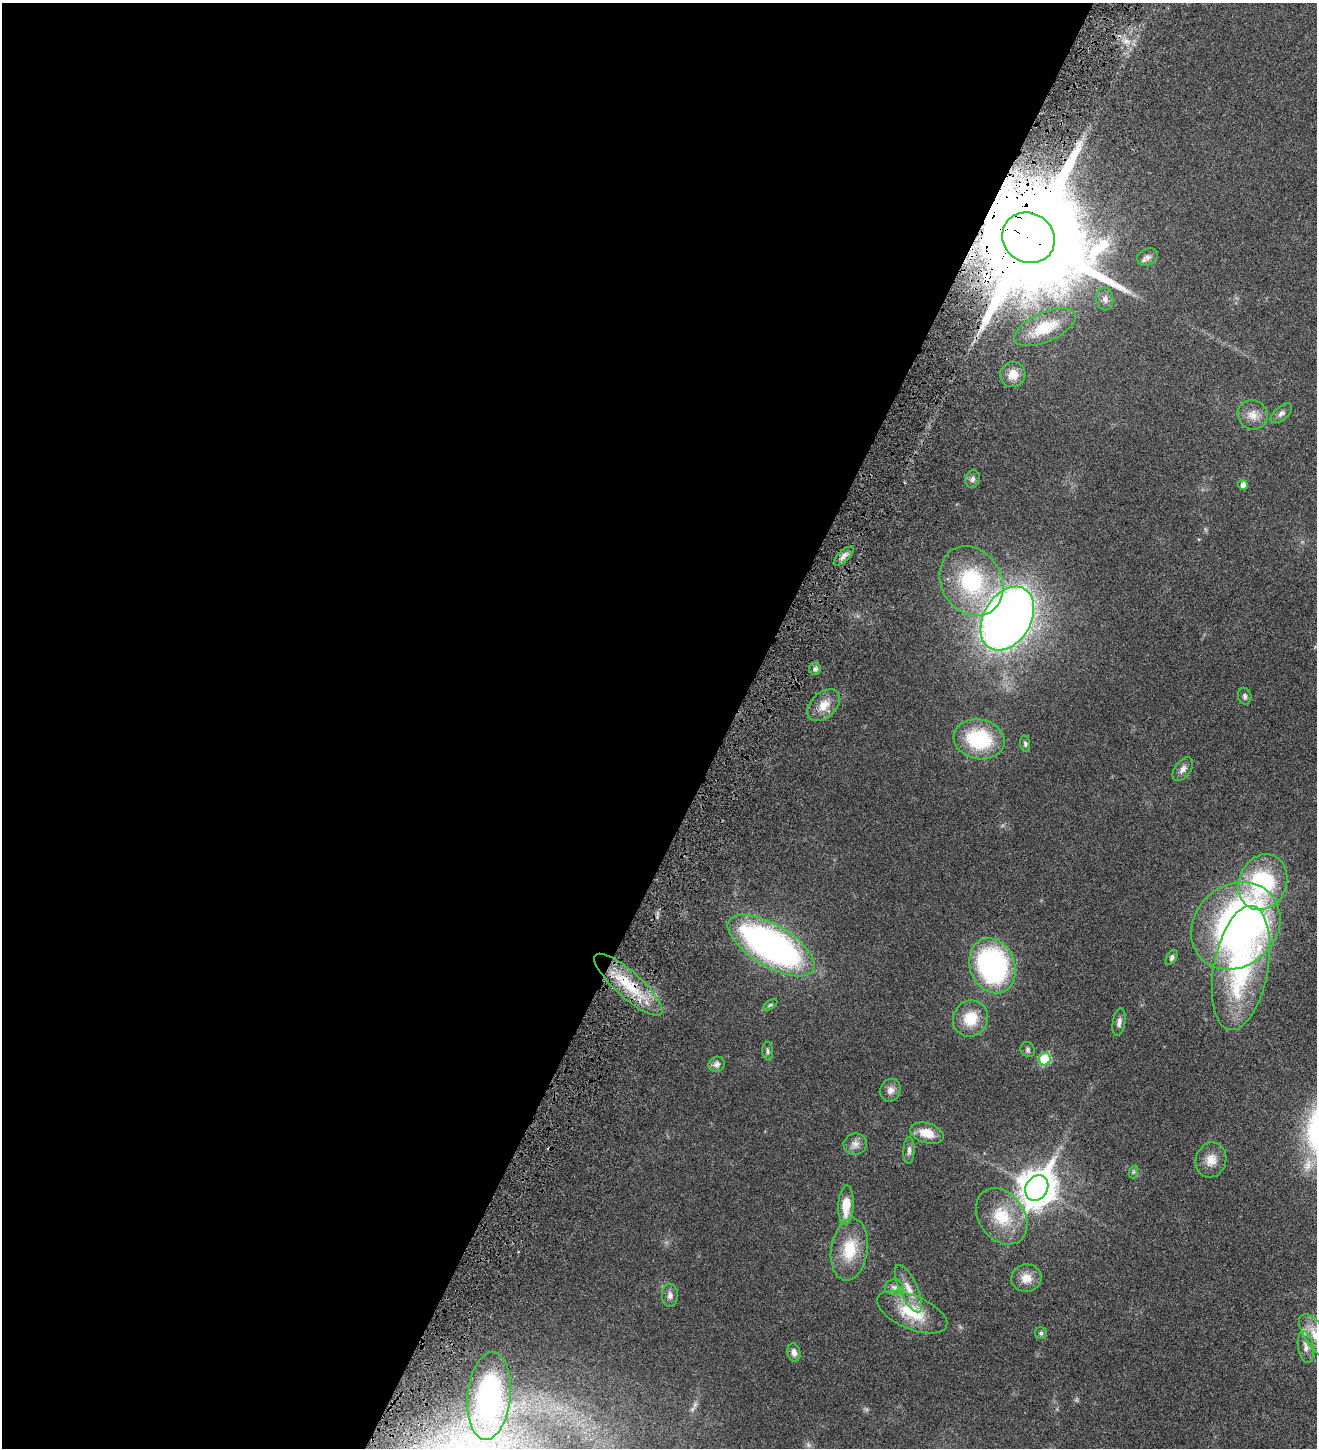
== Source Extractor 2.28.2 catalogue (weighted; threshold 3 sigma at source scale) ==
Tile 5 of 4 x 4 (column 1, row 2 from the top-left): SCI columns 289-1603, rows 2987-4432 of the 5971 x 5969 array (HDU 1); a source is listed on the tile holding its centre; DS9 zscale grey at full resolution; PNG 1319 x 1450 px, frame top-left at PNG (2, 3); each listed source drawn as its Kron ellipse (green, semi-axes under 4 px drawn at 4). Shown black and unused: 55% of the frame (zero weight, under 4 of 8 exposures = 6% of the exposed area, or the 3 px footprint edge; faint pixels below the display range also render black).
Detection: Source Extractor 2.28.2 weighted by HDU 2 'WHT'; one run over the whole footprint, this tile lists its part. Background 0.0183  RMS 0.0026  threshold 0.0107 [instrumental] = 3 sigma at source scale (4.09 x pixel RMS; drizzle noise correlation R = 1.36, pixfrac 0.8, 0.05/0.05 arcsec/px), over >= 5 px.
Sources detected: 52; all 52 listed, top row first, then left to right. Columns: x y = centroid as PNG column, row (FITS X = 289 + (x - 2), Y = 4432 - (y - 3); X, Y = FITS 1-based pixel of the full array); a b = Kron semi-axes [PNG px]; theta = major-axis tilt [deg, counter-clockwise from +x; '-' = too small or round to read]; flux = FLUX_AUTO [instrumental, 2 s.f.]
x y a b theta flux
1029 238 27 24 -34 7500
1147 257 11 8 23 0.8
1105 299 11 8 -83 1.1
1045 327 33 14 24 6.2
1013 374 12 12 - 2.6
1281 413 13 6 40 0.8
1253 415 15 14 - 2.2
972 479 9 7 72 0.67
1243 485 5 5 - 1.2
844 556 13 5 44 0.95
971 581 36 30 -59 18
1007 618 34 23 59 200
815 669 6 6 - 0.5
1245 696 8 6 -75 0.54
824 705 19 12 42 2.8
979 739 26 19 -12 14
1025 744 8 5 -84 0.44
1183 769 13 8 53 1
1263 882 29 23 66 20
1236 926 47 40 41 93
771 945 49 21 -31 76
1172 957 8 5 59 0.51
992 966 28 22 -67 43
1241 968 63 27 79 30
628 985 44 13 -42 9.3
770 1005 8 4 35 0.35
970 1019 18 17 - 5.2
1119 1022 14 6 80 0.92
1028 1050 8 7 - 0.49
768 1051 9 5 -85 0.53
1045 1059 6 6 - 10
717 1064 8 7 - 0.95
890 1090 11 10 - 1.2
927 1133 17 10 -17 3.1
855 1144 12 10 17 1.3
909 1151 13 5 87 0.78
1211 1160 18 15 72 2.5
1133 1172 7 4 73 0.32
1037 1188 13 11 61 390
846 1205 19 7 88 4.3
1002 1216 30 23 -54 7.7
849 1250 31 18 81 6.9
1026 1278 15 13 10 2.4
894 1287 9 7 -2 0.8
908 1289 26 9 -65 2.7
670 1295 11 8 -88 1
912 1312 37 17 -23 8.1
1041 1333 6 6 - 0.4
1316 1336 25 11 -57 3.8
1306 1347 16 7 -80 1.3
794 1352 9 6 -78 0.94
489 1396 44 21 84 40
Overlapping masked pixels (flux is a lower limit): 2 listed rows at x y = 1029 238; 628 985
Isophote crosses this tile's border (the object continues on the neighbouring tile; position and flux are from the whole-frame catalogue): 1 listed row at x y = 1316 1336